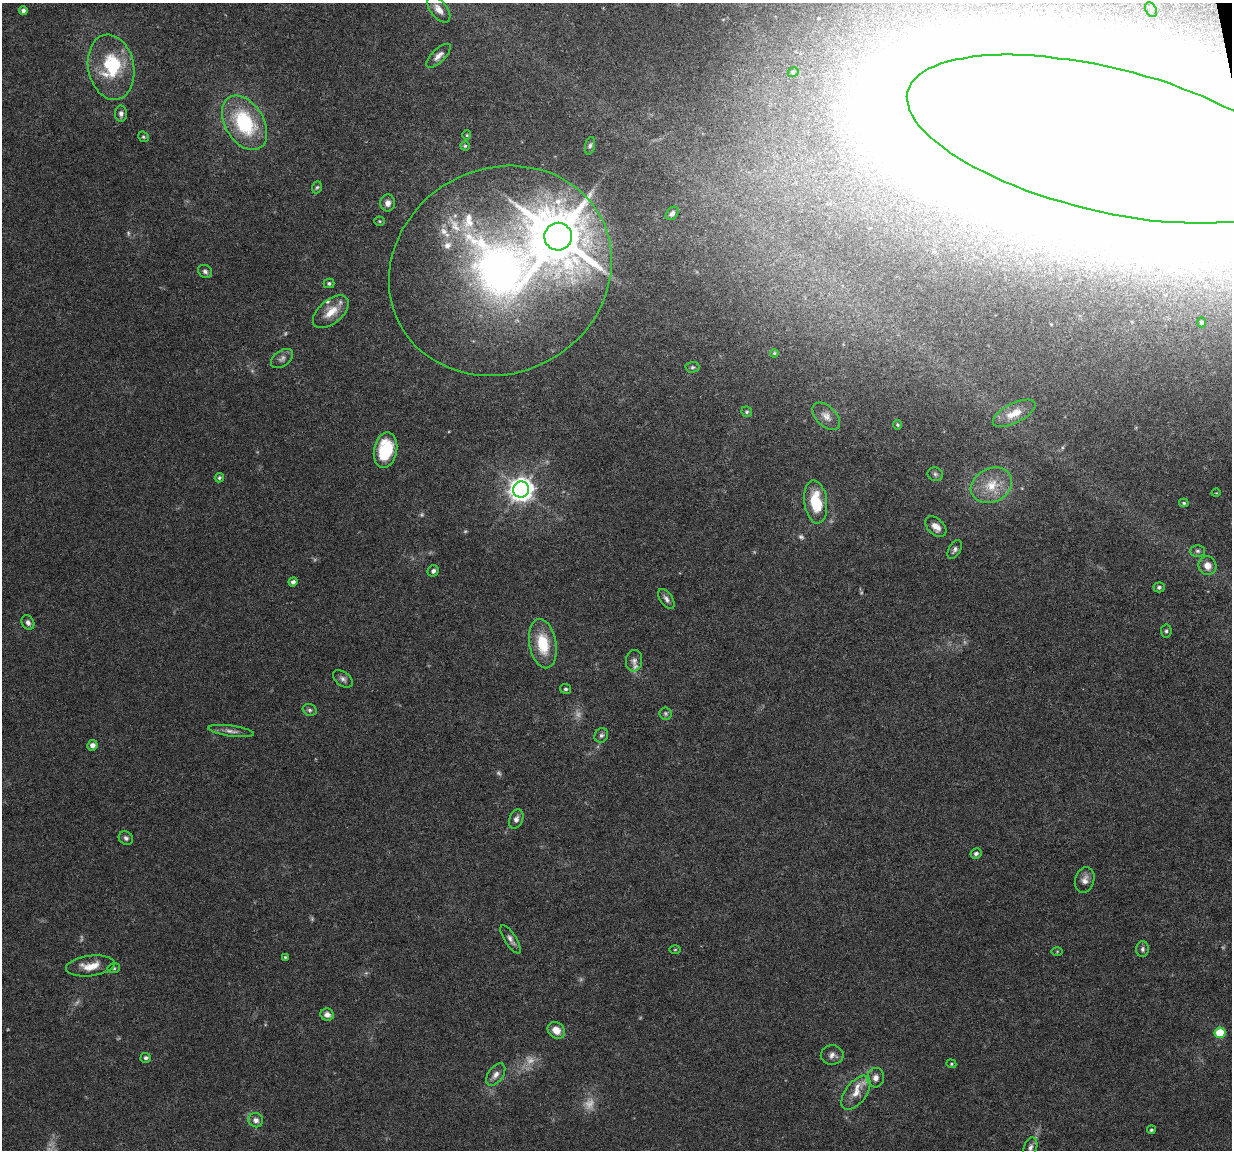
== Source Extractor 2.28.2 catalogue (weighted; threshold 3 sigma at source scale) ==
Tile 10 of 4 x 4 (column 2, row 3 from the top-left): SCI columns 1231-2460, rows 1182-2329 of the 4923 x 4704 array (HDU 1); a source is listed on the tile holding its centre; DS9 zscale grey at full resolution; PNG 1234 x 1152 px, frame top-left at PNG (2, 3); each listed source drawn as its Kron ellipse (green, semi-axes under 4 px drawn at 4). Shown black and unused: <1% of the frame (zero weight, under 4 of 8 exposures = <1% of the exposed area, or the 3 px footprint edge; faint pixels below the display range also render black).
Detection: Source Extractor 2.28.2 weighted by HDU 2 'WHT'; one run over the whole footprint, this tile lists its part. Background 0.0186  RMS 0.0013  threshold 0.00538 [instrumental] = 3 sigma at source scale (4.09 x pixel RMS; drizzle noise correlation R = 1.36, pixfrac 0.8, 0.0396/0.0396 arcsec/px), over >= 5 px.
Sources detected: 107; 16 too faint to see at this stretch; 4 inside a brighter object's white glare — neither listed nor drawn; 7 inside a brighter listed object's ellipse — not listed separately; the other 80 listed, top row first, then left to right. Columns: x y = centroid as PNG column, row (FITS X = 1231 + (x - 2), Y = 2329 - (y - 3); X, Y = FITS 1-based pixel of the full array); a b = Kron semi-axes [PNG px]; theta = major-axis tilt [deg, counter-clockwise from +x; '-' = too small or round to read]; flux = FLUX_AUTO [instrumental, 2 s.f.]
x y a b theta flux
439 9 15 8 -51 1.1
23 10 4 4 - 0.49
1151 10 8 5 -62 0.39
438 56 16 6 44 0.71
111 67 33 23 -78 7.6
793 72 5 5 - 0.24
121 114 8 6 -88 0.47
244 123 29 19 -58 9.8
467 135 4 4 - 0.14
143 137 6 5 - 0.19
1104 139 202 72 -14 1500
465 146 4 4 - 0.17
590 146 9 5 78 0.29
317 187 6 4 70 0.19
388 203 8 7 - 0.75
672 213 7 5 49 0.41
380 221 5 4 - 0.15
558 237 14 13 - 840
205 271 7 6 - 0.36
500 271 114 102 29 82
329 283 5 5 - 0.24
331 312 21 12 40 2.3
1202 322 5 4 - 0.3
774 353 4 3 - 0.14
282 358 12 7 36 0.59
692 367 7 5 2 0.25
747 412 5 5 - 0.23
1014 413 23 10 26 1.9
826 416 16 10 -44 1
897 425 5 4 - 0.18
385 450 18 11 78 6.1
935 474 8 7 - 0.32
219 478 5 4 - 0.22
991 485 21 17 26 3.1
521 489 8 8 - 120
1216 493 4 3 - 0.085
816 502 21 11 -83 5.1
1184 503 5 3 - 0.18
936 527 12 8 -43 1
955 549 10 6 59 0.41
1197 551 7 5 -1 0.27
1207 566 9 8 - 1.1
433 571 6 5 - 0.36
293 582 4 4 - 0.43
1159 587 5 5 - 0.28
666 599 11 6 -56 0.49
28 622 8 6 -57 0.43
1166 631 6 5 - 0.26
543 644 25 13 -79 4.3
634 661 11 8 84 0.57
343 679 11 7 -37 0.47
566 689 5 5 - 0.23
310 710 7 5 -16 0.3
665 713 6 6 - 0.24
231 731 23 5 -8 0.72
601 735 7 6 - 0.35
92 745 5 5 - 0.7
516 819 10 6 69 0.55
126 838 7 6 - 0.35
976 854 6 5 - 0.31
1085 880 13 9 72 0.82
510 939 16 6 -57 0.58
675 949 6 4 1 0.14
1142 949 8 6 89 0.33
1057 951 5 3 - 0.12
285 957 4 4 - 0.15
90 966 24 10 7 2
114 968 6 5 - 0.21
327 1015 7 6 - 0.66
556 1030 9 7 -42 1.4
1220 1033 5 5 - 5.3
832 1055 11 9 2 0.66
146 1058 5 5 - 0.31
951 1064 5 4 - 0.16
496 1075 12 7 54 0.76
876 1078 9 8 - 0.74
856 1093 20 10 53 1.6
256 1120 7 7 - 0.64
1151 1130 4 4 - 0.21
1030 1147 10 6 70 0.49
Overlapping masked pixels (flux is a lower limit): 1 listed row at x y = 1104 139
Isophote crosses this tile's border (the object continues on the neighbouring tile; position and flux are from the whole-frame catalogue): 1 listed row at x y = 1104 139